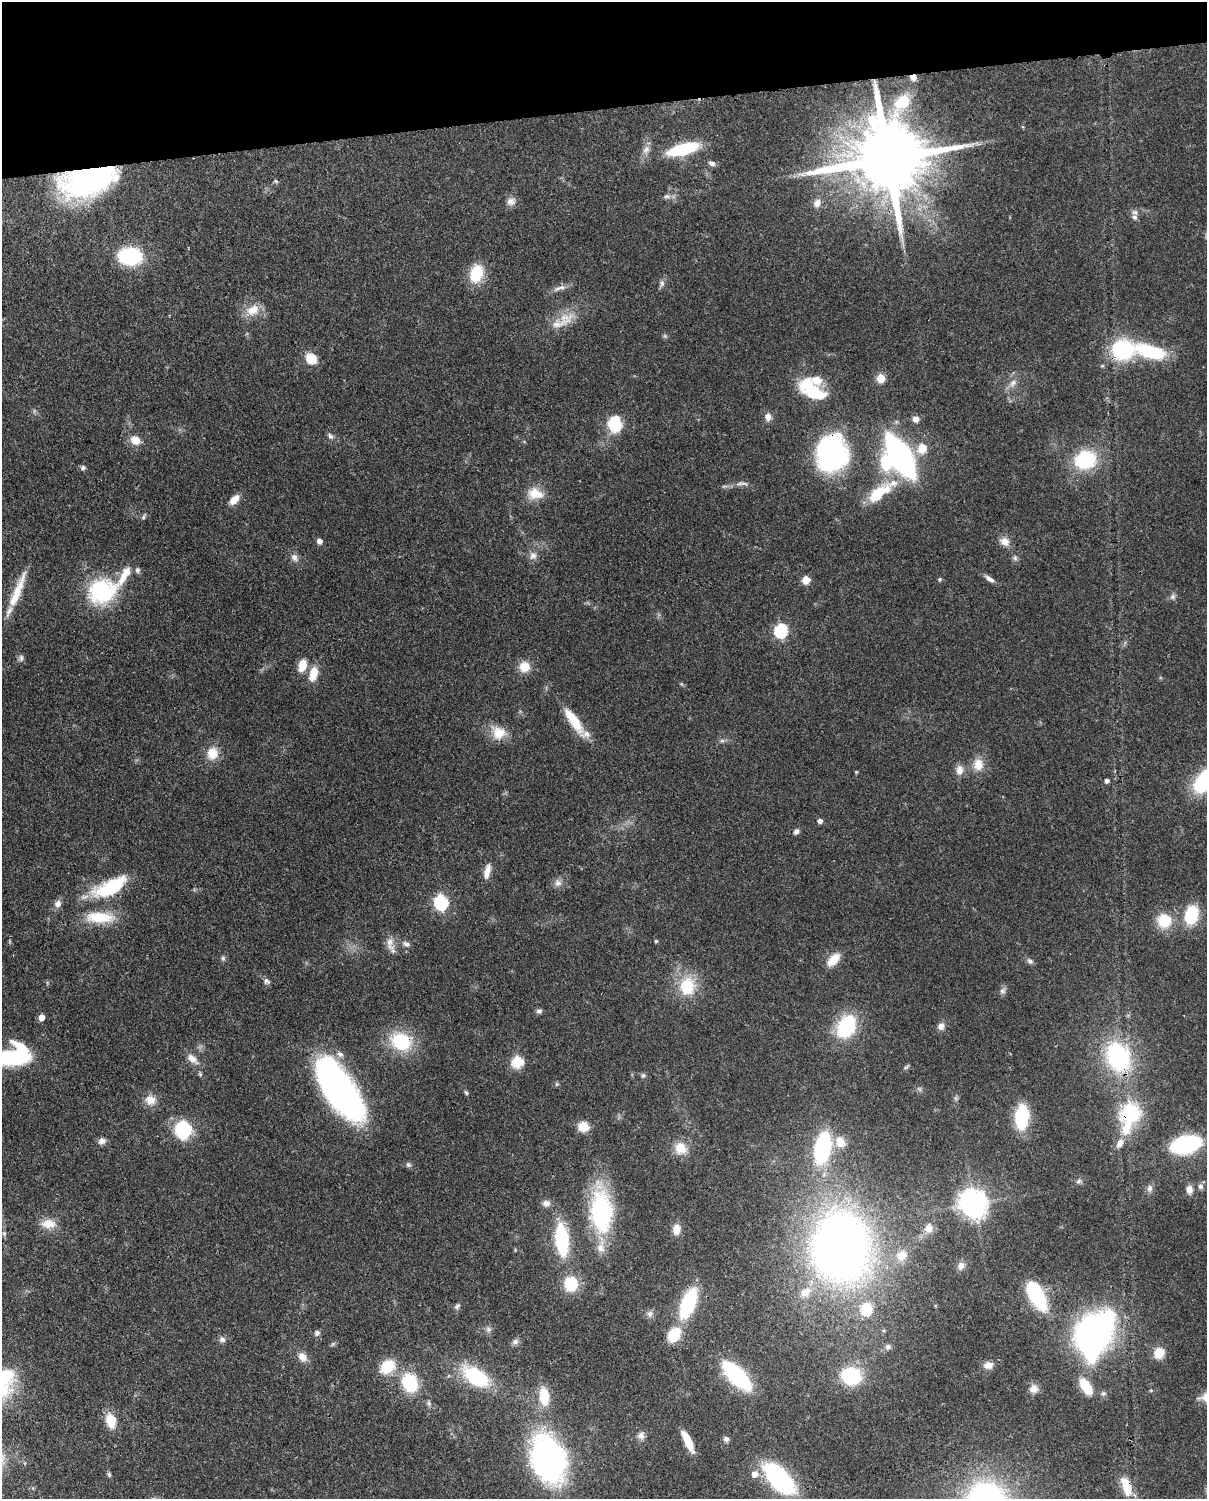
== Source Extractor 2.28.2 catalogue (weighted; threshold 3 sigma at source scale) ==
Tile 3 of 4 x 3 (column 3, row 1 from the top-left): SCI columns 2502-3706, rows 3149-4645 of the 5001 x 4912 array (HDU 1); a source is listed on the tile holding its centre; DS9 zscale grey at full resolution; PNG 1209 x 1501 px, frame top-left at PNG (2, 2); no overlay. Shown black and unused: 7% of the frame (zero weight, under 3 of 4 exposures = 7% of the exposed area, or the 3 px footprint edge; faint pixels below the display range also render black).
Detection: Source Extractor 2.28.2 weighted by HDU 2 'WHT'; one run over the whole footprint, this tile lists its part. Background 0.114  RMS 0.0043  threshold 0.0195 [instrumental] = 3 sigma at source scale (4.5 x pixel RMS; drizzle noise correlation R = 1.50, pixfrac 1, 0.05/0.05 arcsec/px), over >= 5 px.
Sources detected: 182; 1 too faint to see at this stretch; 3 inside a brighter object's white glare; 1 cosmic-ray / hot-pixel residue — not listed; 11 inside a brighter listed object's ellipse — not listed separately; the other 166 listed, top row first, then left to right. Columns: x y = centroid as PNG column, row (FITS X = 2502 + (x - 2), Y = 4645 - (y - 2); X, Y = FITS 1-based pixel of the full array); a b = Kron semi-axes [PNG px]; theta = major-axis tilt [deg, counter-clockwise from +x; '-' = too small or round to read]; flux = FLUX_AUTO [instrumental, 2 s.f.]
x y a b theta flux
683 149 27 9 15 32
646 150 12 9 58 2.7
887 159 25 19 9 6800
712 163 10 6 -27 1.7
89 179 54 27 17 120
276 181 6 5 - 0.66
667 196 10 6 7 1.5
511 201 12 10 29 2.6
817 203 11 8 74 2.7
1135 212 10 7 -14 1.6
130 256 23 16 -1 35
476 273 18 12 75 16
662 283 9 6 -90 1.5
560 288 21 6 18 2.7
252 310 20 13 33 7.1
559 324 34 12 16 8.7
665 336 6 5 - 0.72
1122 350 25 22 14 34
1151 352 30 12 -16 31
311 358 13 11 -42 7.2
1102 366 5 4 - 0.65
881 378 5 5 - 15
1013 383 14 8 46 3
812 390 32 15 -36 25
768 417 11 9 -89 2.4
916 419 8 7 - 2.4
615 424 16 13 -79 17
330 436 8 6 -59 1.3
135 440 11 9 -29 5
922 448 6 5 - 14
832 454 34 29 83 76
900 456 31 12 -60 160
1085 460 19 16 17 33
83 468 7 6 - 1
742 483 20 6 -2 2.3
878 493 29 14 46 16
535 494 23 15 -12 7.4
234 500 13 7 47 4.7
143 517 7 5 62 0.82
319 541 6 5 - 2.2
1005 541 13 11 -29 3.7
533 556 11 10 - 2.7
294 557 12 9 -54 2.4
1015 558 8 7 - 1.3
125 575 37 10 59 8.8
940 579 5 4 - 0.83
989 579 14 6 -35 2.2
806 580 5 5 - 9.9
17 591 51 9 68 12
102 591 27 24 24 43
1172 597 8 8 - 1.4
781 631 7 6 - 64
21 658 9 6 -90 1.3
302 665 15 9 72 5.9
524 667 13 13 - 6.4
313 673 17 9 75 7.9
574 721 34 10 -56 13
498 733 19 17 -42 8.1
722 741 7 4 1 0.91
212 753 16 14 80 7
978 765 16 13 -82 6.3
959 770 13 9 89 3.3
856 772 3 3 - 0.51
1206 780 24 13 44 53
1107 781 4 4 - 1.4
820 821 5 5 - 2
796 831 7 6 - 1.5
487 871 19 7 75 4
558 883 10 9 - 2.3
110 887 44 17 26 26
441 902 7 6 - 78
58 904 9 9 - 2.3
1191 915 19 13 76 19
100 917 35 13 -2 16
1164 921 12 11 - 16
656 941 4 4 - 0.67
390 942 13 10 74 3.8
406 944 11 7 -21 1.8
223 958 7 5 -87 0.9
833 960 16 9 45 7.5
1030 961 10 6 -44 1.3
267 981 9 7 -32 1.4
687 986 28 24 86 17
1003 991 10 7 54 1.6
539 1011 8 6 -9 1.2
41 1017 5 5 - 4.3
846 1026 23 16 62 32
941 1026 9 8 - 2.3
401 1041 23 19 -21 26
340 1054 10 7 -44 2.1
11 1057 42 14 3 49
1118 1057 20 15 -69 72
192 1059 19 9 -41 4.2
517 1062 6 6 - 39
906 1067 9 3 30 0.72
200 1074 6 5 - 0.74
643 1075 7 5 -42 0.88
557 1084 6 5 - 0.65
339 1089 58 23 -56 190
919 1089 8 4 -45 0.91
466 1092 7 4 -50 0.72
150 1100 14 13 - 5
1130 1113 23 20 34 31
1022 1117 18 10 86 34
583 1127 10 8 -17 8.7
183 1130 15 13 -83 29
102 1141 9 8 - 2.1
840 1142 16 13 -57 6.8
1120 1143 14 8 63 3.4
1186 1144 18 10 14 86
680 1148 15 13 -39 8
822 1148 27 13 78 54
408 1165 7 7 - 1
1079 1181 8 6 34 1.2
1200 1186 7 7 - 1.5
1149 1188 10 7 82 1.9
1189 1190 11 8 -84 2.9
546 1203 10 9 - 2.3
974 1204 8 8 - 500
601 1212 49 25 -87 54
48 1224 20 12 -2 6.1
929 1228 12 11 - 4.2
676 1229 12 9 85 4.4
4 1233 7 5 -69 0.95
562 1239 25 10 -85 43
841 1245 68 54 89 340
902 1255 16 14 34 6.4
961 1266 11 9 63 2.6
571 1284 12 11 - 19
1036 1295 21 9 -62 58
688 1303 25 11 68 42
457 1306 8 6 46 1.1
866 1309 17 14 -84 13
650 1314 10 7 75 1.7
488 1329 8 7 - 1.5
884 1330 5 3 - 0.57
317 1333 8 7 - 1.3
674 1335 13 9 53 17
1093 1336 40 28 77 150
222 1339 9 8 - 1.7
515 1341 8 7 - 1.6
888 1347 9 8 - 1.7
1159 1353 11 10 - 7.2
302 1357 12 10 -42 3.7
988 1365 11 9 9 3.2
387 1366 18 13 37 13
737 1376 22 9 -45 77
851 1376 17 15 -9 29
2 1377 40 28 81 43
476 1377 22 13 -32 37
410 1383 19 14 -66 23
1086 1386 17 9 -58 13
1034 1389 11 11 - 3.1
1151 1390 5 3 - 0.41
1103 1393 7 6 - 1.1
544 1397 19 10 -84 12
429 1403 9 6 -73 1.2
111 1420 14 9 -75 9.8
641 1435 10 9 - 2.2
726 1439 7 7 - 1.5
688 1441 21 6 -64 9.7
548 1458 41 27 -70 140
109 1474 6 5 - 0.88
755 1474 7 7 - 3.9
779 1479 27 13 -49 82
1127 1487 26 12 -78 8.4
Overlapping masked pixels (flux is a lower limit): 11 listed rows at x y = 887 159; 89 179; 1122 350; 832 454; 17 591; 401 1041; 1118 1057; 1130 1113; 1036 1295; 779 1479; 1127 1487
Isophote crosses this tile's border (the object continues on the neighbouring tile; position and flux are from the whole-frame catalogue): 3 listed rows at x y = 1206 780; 11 1057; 2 1377